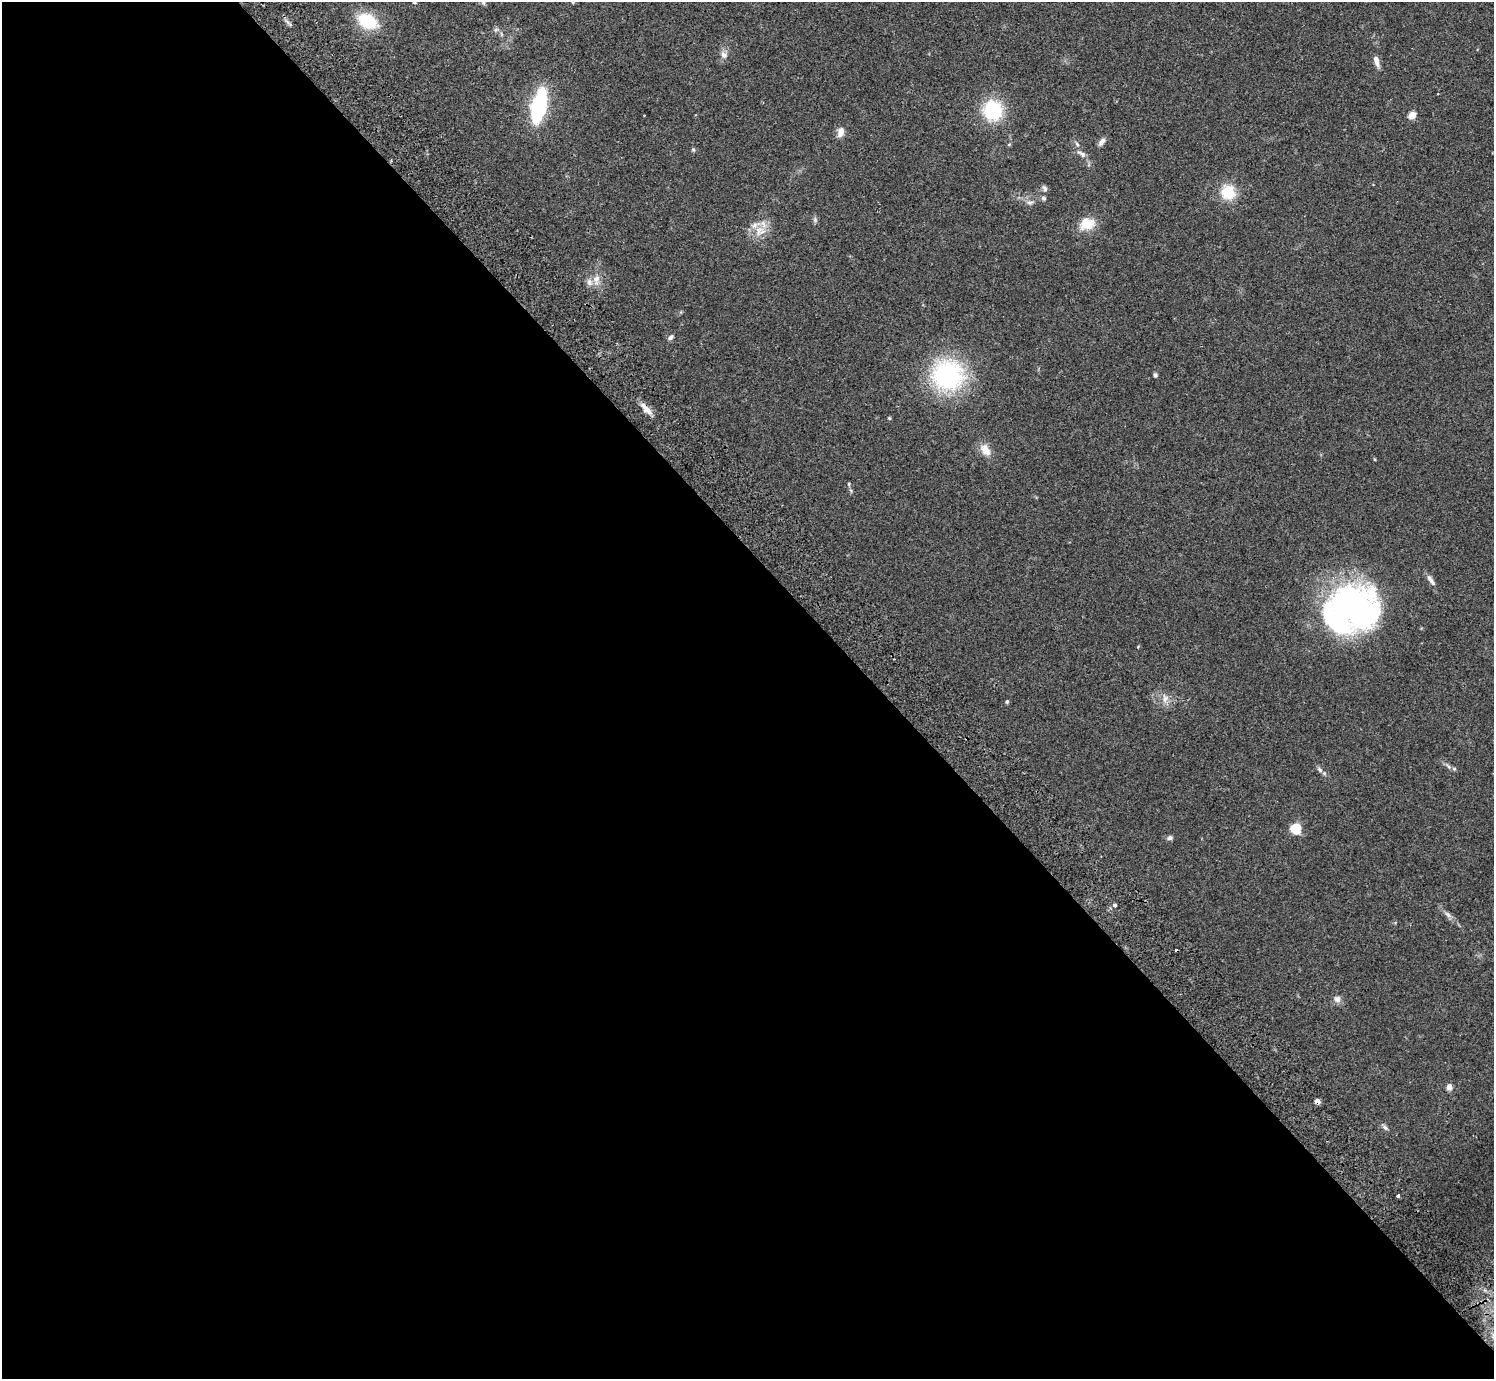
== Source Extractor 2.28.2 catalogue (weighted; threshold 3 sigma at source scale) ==
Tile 9 of 4 x 4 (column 1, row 3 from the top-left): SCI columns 47-1538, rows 1580-2956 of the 6062 x 6050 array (HDU 1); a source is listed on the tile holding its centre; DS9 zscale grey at full resolution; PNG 1496 x 1381 px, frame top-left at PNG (2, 2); no overlay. Shown black and unused: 59% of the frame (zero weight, under 2 of 3 exposures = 3% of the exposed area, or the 3 px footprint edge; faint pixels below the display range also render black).
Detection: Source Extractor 2.28.2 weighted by HDU 2 'WHT'; one run over the whole footprint, this tile lists its part. Background 0.0986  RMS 0.009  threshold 0.0404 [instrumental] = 3 sigma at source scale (4.5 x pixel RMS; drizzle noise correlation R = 1.50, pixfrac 1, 0.05/0.05 arcsec/px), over >= 5 px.
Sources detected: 50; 2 cosmic-ray / hot-pixel residue — not listed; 3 inside a brighter listed object's ellipse — not listed separately; the other 45 listed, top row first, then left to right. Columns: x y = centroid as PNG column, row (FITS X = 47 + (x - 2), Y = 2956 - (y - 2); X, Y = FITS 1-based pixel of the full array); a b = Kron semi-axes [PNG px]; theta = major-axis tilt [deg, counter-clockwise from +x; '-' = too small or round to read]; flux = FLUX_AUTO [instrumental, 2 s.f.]
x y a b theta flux
414 2 4 3 - 3.7
573 2 4 3 - 1
484 3 6 4 -71 1.3
367 21 24 16 -29 32
496 30 7 4 2 1.6
724 55 11 8 -59 4.4
1376 61 13 6 -75 5.6
539 106 23 9 77 130
993 110 18 17 - 53
1412 115 5 4 - 23
841 132 13 8 73 5.8
1102 142 10 6 57 3.9
1009 144 6 3 18 0.91
1077 144 7 4 -46 1.6
693 150 6 4 -69 1.2
1082 154 14 6 -34 4.2
1045 188 9 5 -58 2.1
1228 192 18 17 - 21
1043 198 6 5 - 1.8
1030 202 9 6 9 2.8
815 219 7 6 - 1.8
1087 224 20 15 13 15
758 231 17 10 76 10
596 280 15 9 89 7.7
671 337 9 6 43 2.3
948 375 28 26 -8 130
1155 375 4 4 - 2
646 409 20 6 -48 7.2
889 418 4 4 - 0.97
985 450 17 11 -57 9.1
849 484 5 4 - 0.97
1431 580 18 5 -55 4.1
1356 607 59 46 -40 230
1165 699 13 7 -87 5.3
1007 702 5 4 - 1.2
1454 769 5 5 - 1.4
1320 770 9 5 -42 2.6
1296 829 5 5 - 65
1170 838 7 5 19 2.2
1115 905 4 3 - 4.7
1448 914 11 5 -42 3
1337 999 9 9 - 3.8
1449 1087 6 6 - 5
1385 1127 8 5 -45 2.3
1398 1195 3 3 - 3.5
Isophote crosses this tile's border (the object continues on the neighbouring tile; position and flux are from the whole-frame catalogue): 2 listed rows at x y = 414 2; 573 2